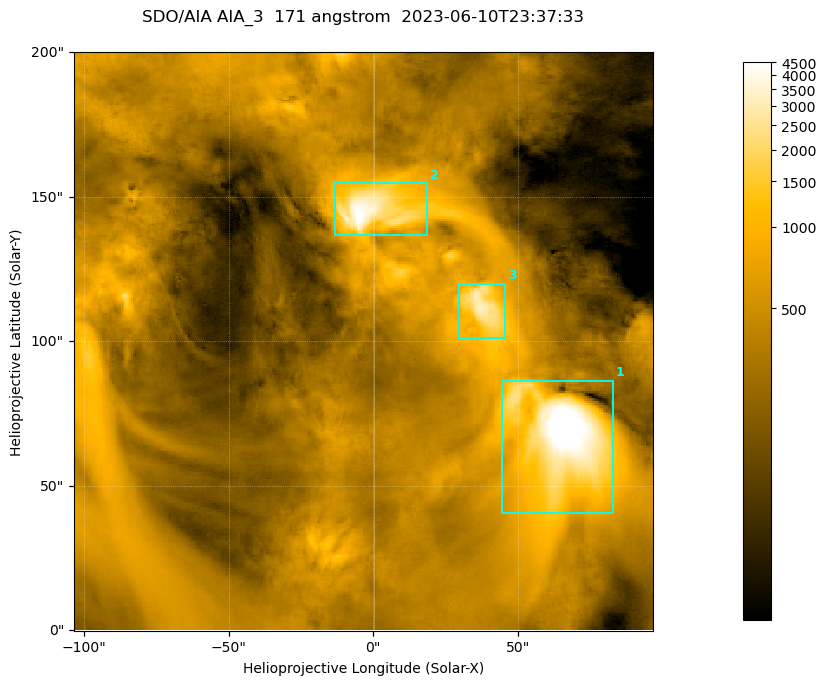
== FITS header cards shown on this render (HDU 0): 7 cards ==
TELESCOP= 'SDO/AIA '
INSTRUME= 'AIA_3   '
WAVELNTH=                  171
WAVEUNIT= 'angstrom'
DATE-OBS= '2023-06-10T23:37:33.350'
CTYPE1  = 'HPLN-TAN'
CTYPE2  = 'HPLT-TAN'

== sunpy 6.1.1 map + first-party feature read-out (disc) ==
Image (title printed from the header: SDO/AIA AIA_3  171 angstrom  2023-06-10T23:37:33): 334 x 334 px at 0.599 arcsec/px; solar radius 945 arcsec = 1577 px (partial field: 1.4% of the solar disc is inside the frame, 100% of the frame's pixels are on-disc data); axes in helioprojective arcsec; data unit not stated in the header (colour bar unlabelled)
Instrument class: DISC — disc imager (sunpy class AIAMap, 171 A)
Bright regions (active regions / flare kernels): reference = the on-disc median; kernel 3 px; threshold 5 sigma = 1092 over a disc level ~352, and >= 1.15x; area >= 111 px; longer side >= 4 px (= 2.4 arcsec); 3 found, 3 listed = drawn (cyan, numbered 1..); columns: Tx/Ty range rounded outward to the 2 arcsec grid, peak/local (2 s.f.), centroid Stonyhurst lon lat
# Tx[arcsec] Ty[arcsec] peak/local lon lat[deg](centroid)
1 44..84 40..86 18 +4 +4
2 -14..20 136..156 13 +0 +9
3 28..46 100..120 9.1 +2 +7